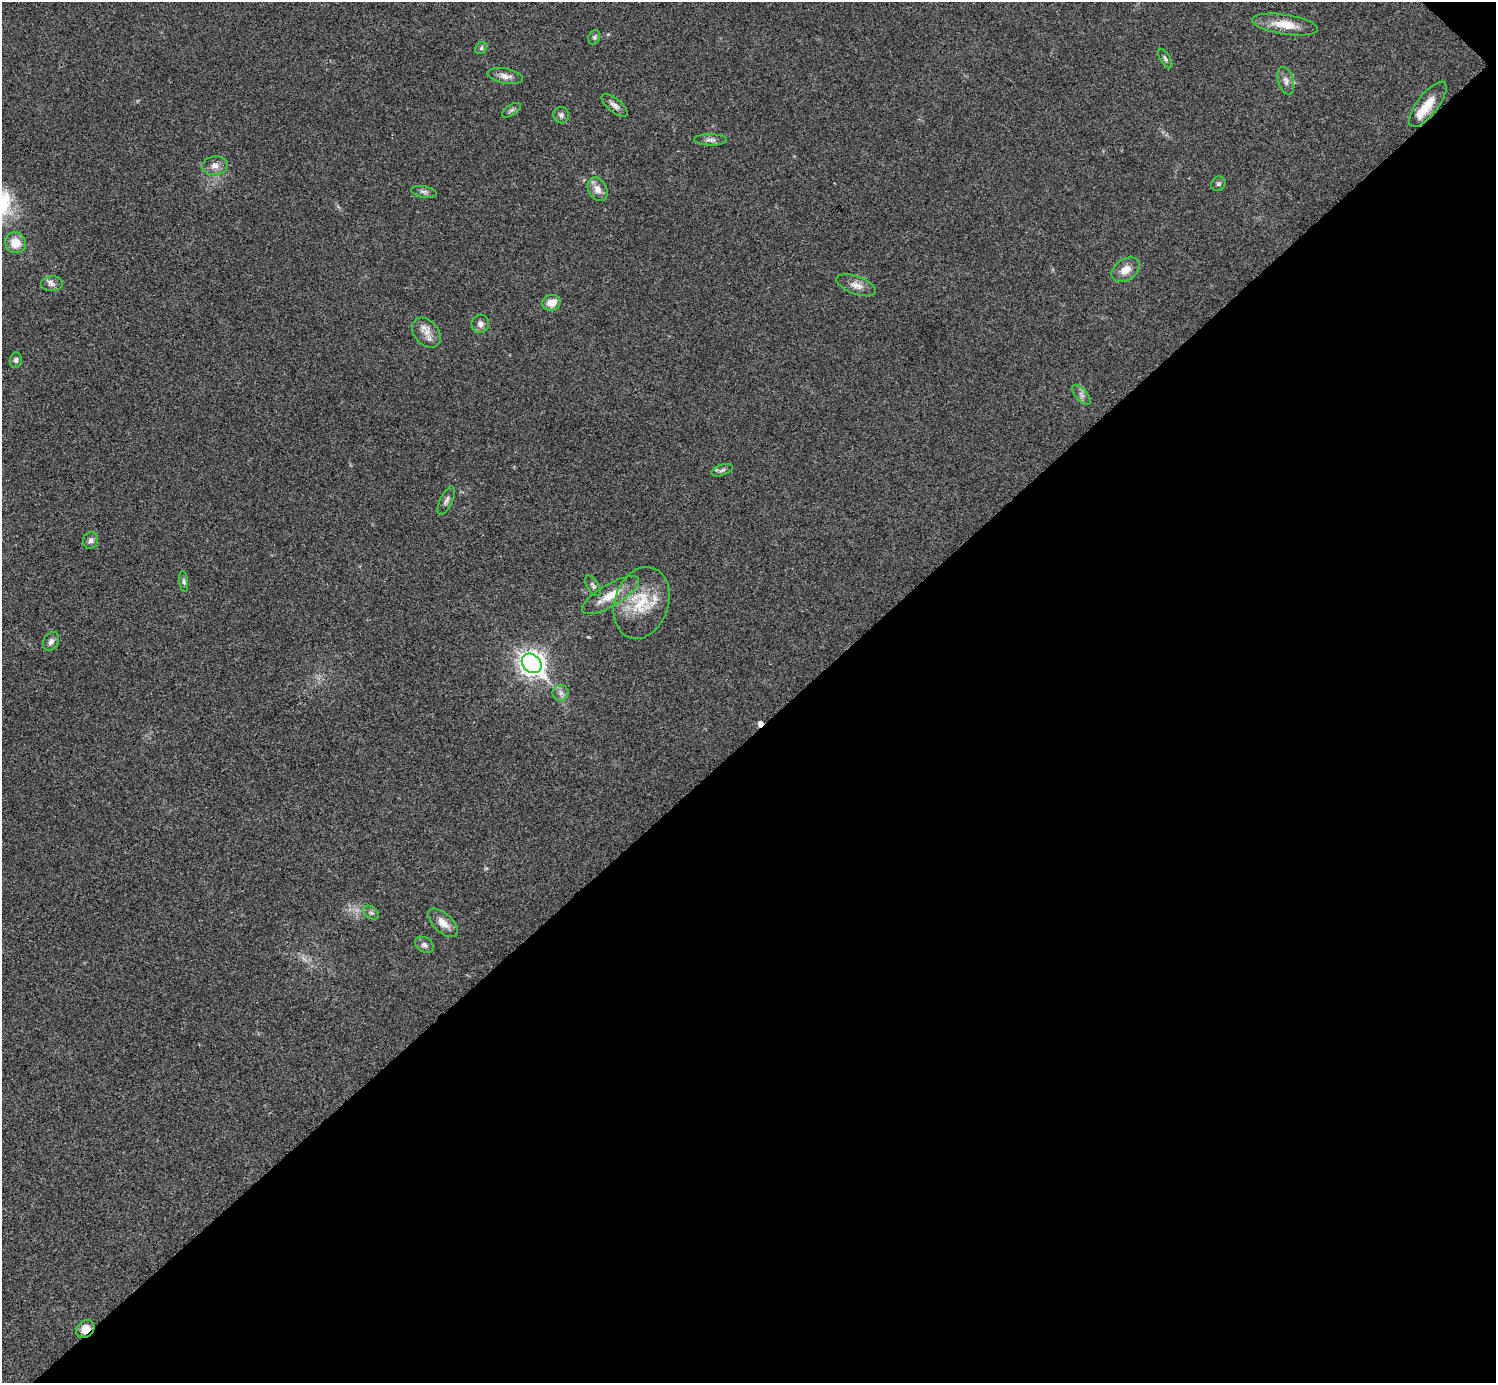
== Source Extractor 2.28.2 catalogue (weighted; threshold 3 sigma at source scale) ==
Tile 12 of 4 x 4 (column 4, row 3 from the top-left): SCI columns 4487-5980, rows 1682-3062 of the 5983 x 5983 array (HDU 1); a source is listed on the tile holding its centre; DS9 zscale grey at full resolution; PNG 1498 x 1385 px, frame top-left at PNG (2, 2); each listed source drawn as its Kron ellipse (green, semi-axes under 4 px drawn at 4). Shown black and unused: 47% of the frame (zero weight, under 3 of 4 exposures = <1% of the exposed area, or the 3 px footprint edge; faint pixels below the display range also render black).
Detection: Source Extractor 2.28.2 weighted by HDU 2 'WHT'; one run over the whole footprint, this tile lists its part. Background 0.0195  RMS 0.004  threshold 0.0179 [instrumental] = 3 sigma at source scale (4.5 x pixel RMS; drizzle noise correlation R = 1.50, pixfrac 1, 0.05/0.05 arcsec/px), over >= 5 px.
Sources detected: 40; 1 cosmic-ray / hot-pixel residue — neither listed nor drawn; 1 inside a brighter listed object's ellipse — not listed separately; the other 38 listed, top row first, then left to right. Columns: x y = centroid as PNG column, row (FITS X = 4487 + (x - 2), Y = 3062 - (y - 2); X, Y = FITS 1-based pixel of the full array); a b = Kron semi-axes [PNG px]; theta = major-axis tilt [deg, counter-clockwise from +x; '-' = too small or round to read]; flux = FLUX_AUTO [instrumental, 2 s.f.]
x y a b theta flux
1285 25 33 10 -9 8.4
594 37 7 5 69 0.85
481 48 6 5 - 0.77
1165 59 11 5 -59 0.98
505 76 18 7 -10 2.7
1286 81 14 7 -74 2.1
1428 104 27 10 52 7.8
615 105 16 7 -40 2.2
511 110 10 5 33 0.97
561 115 8 8 - 1.4
711 140 16 5 -1 1.6
215 166 13 9 4 2.7
1218 184 7 6 - 0.87
597 189 12 9 -62 3.4
424 192 13 5 -9 1.3
15 243 11 10 - 5.8
1126 270 15 10 35 4.4
52 284 11 7 2 1.7
856 285 20 9 -20 3.4
552 303 9 7 16 4.8
480 324 9 8 - 1.9
426 332 17 12 -48 4.2
16 360 8 6 84 1
1081 395 12 6 -49 1.7
722 470 11 5 19 1.1
446 501 15 6 64 1.6
91 540 8 7 - 1.5
184 581 10 4 -82 0.87
593 586 11 6 -58 1.1
611 595 32 11 31 8.1
641 603 37 27 71 19
51 641 10 7 59 1.7
532 663 11 8 -42 280
561 693 8 8 - 1.6
371 913 9 6 -37 1.1
443 923 18 9 -43 4.1
424 945 10 7 -32 1.5
85 1329 10 8 41 4.9
Overlapping masked pixels (flux is a lower limit): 1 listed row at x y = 85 1329